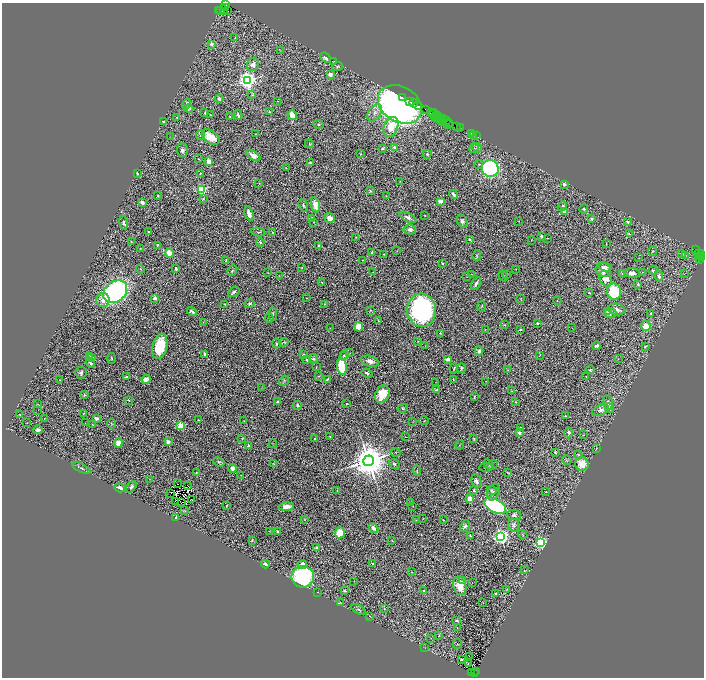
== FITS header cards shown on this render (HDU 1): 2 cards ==
NAXIS1  =                 1404
NAXIS2  =                 1351

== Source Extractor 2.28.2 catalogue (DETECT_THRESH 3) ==
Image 1404 x 1351 px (HDU 1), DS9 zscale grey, zoomed out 1/2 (1 PNG px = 2 x 2 image px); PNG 706 x 680 px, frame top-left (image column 1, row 1350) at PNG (2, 3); each listed source drawn as its Kron ellipse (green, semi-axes under 4 px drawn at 4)
Background 3.01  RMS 0.056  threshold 0.167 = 3 sigma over >= 5 px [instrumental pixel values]
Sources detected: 423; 53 cannot appear on this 1/2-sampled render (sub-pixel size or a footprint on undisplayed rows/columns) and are neither listed nor drawn; the other 370 listed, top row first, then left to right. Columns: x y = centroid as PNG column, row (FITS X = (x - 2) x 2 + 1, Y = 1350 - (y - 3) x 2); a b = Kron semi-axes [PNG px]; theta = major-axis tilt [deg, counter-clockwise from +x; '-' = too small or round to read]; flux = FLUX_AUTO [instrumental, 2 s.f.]
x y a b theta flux
225 5 2 1 - 12
226 8 3 2 - 98
224 10 4 2 - 470
219 11 4 2 - 220
221 11 3 2 - 240
227 11 4 3 - 350
235 38 3 2 - 3.9
211 44 2 2 - 100
281 51 2 2 - 3
325 58 6 4 -43 30
333 62 4 2 - 5
253 64 7 6 - 43
337 67 5 3 - 15
330 75 4 3 - 53
247 80 4 4 - 6900
252 95 3 2 - 6.3
402 97 2 1 - 140
219 99 4 3 - 35
278 101 3 2 - 6.1
410 101 3 1 - 200
414 103 4 1 - 190
186 104 5 4 - 17
400 104 23 17 -30 6000
418 106 4 3 - 380
189 109 4 4 - 34
425 109 2 1 - 70
205 112 3 2 - 13
269 112 4 3 - 12
375 113 9 6 54 55
431 113 3 1 - 140
434 114 5 1 - 200
210 115 3 3 - 11
238 115 5 2 - 29
292 115 5 3 - 140
230 116 2 2 - 4.4
437 116 2 2 - 78
435 117 4 2 - 440
439 117 2 1 - 240
177 118 4 2 - 11
442 118 3 1 - 350
440 120 2 2 - 120
446 121 4 2 - 83
164 122 3 2 - 22
442 122 3 2 - 480
448 122 3 2 - 450
319 124 5 3 - 15
448 124 2 1 - 71
456 126 3 1 - 73
391 127 10 7 67 370
460 128 2 1 - 180
472 133 3 2 - 160
255 134 2 1 - 4.6
200 135 5 2 - 11
474 136 3 1 - 63
476 136 2 1 - 140
170 137 2 1 - 2.4
211 137 10 6 -36 210
309 144 4 2 - 7.4
383 148 3 3 - 19
394 148 4 4 - 52
474 148 5 4 - 14
477 148 5 4 - 19
182 150 7 5 -88 43
361 154 3 2 - 4.4
427 154 4 4 - 14
253 156 8 4 -34 67
199 159 2 1 - 6.2
209 161 3 2 - 280
310 163 3 2 - 12
479 164 4 3 - 12
286 168 3 3 - 8.2
490 168 8 8 - 2200
137 174 3 2 - 11
200 174 3 2 - 6.3
400 181 2 1 - 3.4
259 183 3 2 - 6.2
564 184 4 3 - 28
201 189 3 3 - 1000
371 191 4 3 - 11
453 194 5 3 - 23
158 196 2 2 - 7.9
386 196 2 2 - 4.4
203 199 4 3 - 9.6
440 201 4 3 - 59
142 203 4 3 - 42
303 205 6 3 -71 17
315 205 8 4 -80 120
562 206 5 3 - 25
584 209 4 3 - 14
564 211 3 3 - 64
249 214 7 3 -71 76
425 215 2 2 - 11
408 217 9 3 -27 40
311 218 3 2 - 8.4
330 218 5 5 - 81
592 218 3 2 - 16
462 221 7 5 -59 38
518 221 2 1 - 3.4
314 222 2 2 - 4.1
628 222 4 3 - 22
123 223 7 3 -78 26
410 230 6 5 - 50
148 232 2 1 - 6.6
258 232 7 3 -11 15
273 233 3 3 - 18
629 234 3 2 - 9.8
542 236 4 3 - 27
356 237 3 2 - 4.7
547 238 2 1 - 3.4
470 239 3 2 - 15
531 240 3 2 - 4
131 241 3 2 - 5.5
260 242 4 4 - 14
606 244 2 1 - 5.3
157 245 3 2 - 8.3
319 246 2 2 - 48
141 249 3 1 - 4.6
695 250 2 1 - 710
397 251 2 1 - 3.1
653 251 4 3 - 12
372 252 4 3 - 11
169 253 4 3 - 210
384 254 2 1 - 4.3
681 254 2 1 - 30
698 254 2 1 - 88
701 254 4 3 - 410
477 255 5 3 - 14
686 255 2 2 - 3.4
698 256 3 1 - 210
639 258 2 1 - 7.8
701 258 2 1 - 130
699 259 4 2 - 310
226 260 4 3 - 15
362 260 2 2 - 6.5
442 263 2 2 - 9.2
302 267 3 2 - 8.9
605 267 6 3 -12 32
140 269 5 2 - 6.4
176 269 3 2 - 33
516 269 2 2 - 3.8
232 270 6 4 50 13
603 270 8 7 - 93
653 270 4 3 - 10
268 272 2 1 - 3.1
373 272 2 1 - 2.9
642 272 2 2 - 4.3
632 273 7 4 1 76
471 274 2 1 - 3.8
507 274 3 2 - 6.3
622 274 3 2 - 5.4
684 274 2 2 - 6.9
279 275 3 2 - 6.1
467 276 2 1 - 3.7
503 276 6 3 -72 14
659 276 5 3 - 46
605 279 8 5 -64 130
322 282 2 2 - 4.1
476 283 7 3 60 29
638 284 3 3 - 16
115 292 13 10 39 2400
234 292 6 3 37 32
614 292 8 7 - 490
589 293 3 2 - 9.3
155 298 2 2 - 130
306 298 2 1 - 3.9
521 298 3 3 - 7.7
103 300 7 6 - 83
557 300 2 1 - 3.9
225 304 3 2 - 8.2
249 304 5 4 - 20
324 304 3 2 - 6.1
482 306 5 2 - 6.5
617 309 9 5 -11 46
371 310 3 2 - 6.9
422 310 17 14 -85 2000
192 311 5 3 - 46
607 312 4 3 - 19
610 313 6 4 1 19
273 314 7 3 -88 23
651 314 3 2 - 11
269 318 5 3 - 10
378 321 3 2 - 5.7
203 322 3 2 - 6.2
537 323 2 2 - 17
505 325 4 3 - 11
646 326 5 5 - 140
359 327 5 4 - 150
330 328 3 2 - 3.3
572 328 2 1 - 3
485 330 2 2 - 2.8
520 330 4 2 - 11
440 333 3 2 - 5.1
418 341 3 2 - 6.6
284 342 5 3 - 14
276 343 5 3 - 12
160 346 12 7 75 420
425 346 2 1 - 3
596 346 4 3 - 35
645 346 4 3 - 13
479 351 4 4 - 42
350 353 2 2 - 4.4
205 354 3 3 - 30
303 355 3 2 - 7.3
344 355 5 4 - 24
540 355 2 1 - 3.5
89 356 2 2 - 8.4
92 358 2 2 - 5.8
111 358 5 3 - 13
313 359 4 3 - 21
448 359 3 2 - 68
618 359 3 2 - 4.7
307 360 2 2 - 17
370 361 9 5 -15 62
90 363 5 2 - 21
342 366 9 5 -81 500
316 367 4 2 - 5.8
454 368 5 3 - 13
461 368 5 3 - 12
508 370 4 3 - 8.9
590 370 4 3 - 10
81 373 6 5 - 24
367 373 6 3 -20 20
319 376 3 2 - 7
586 376 2 1 - 5.5
127 377 3 2 - 23
146 379 5 3 - 66
327 379 3 2 - 8.4
453 379 2 1 - 5.8
60 380 2 2 - 3.5
284 381 6 3 51 11
486 381 2 1 - 2.5
436 382 2 2 - 3.4
261 388 2 2 - 4
437 390 4 3 - 24
511 391 2 1 - 4.3
382 394 9 6 63 230
84 395 4 3 - 10
474 397 4 2 - 10
129 400 4 2 - 10
277 402 2 2 - 10
515 402 3 3 - 11
347 403 2 2 - 6.5
608 403 8 4 -77 25
37 404 3 2 - 4.2
298 405 4 3 - 20
403 408 5 4 - 14
609 408 5 4 - 30
37 410 2 1 - 33
600 410 9 5 22 44
84 413 3 2 - 7.4
20 415 3 2 - 8.7
565 416 3 2 - 11
97 418 4 3 - 44
44 419 2 2 - 3.5
198 420 2 2 - 8.9
244 421 2 2 - 4.9
424 421 4 1 - 4.4
413 422 2 1 - 2.1
27 423 2 1 - 3.7
85 423 2 1 - 13
112 424 5 4 - 13
93 425 3 2 - 6.1
181 426 3 3 - 520
520 428 4 3 - 8.9
38 430 4 3 - 35
569 432 5 3 - 20
519 433 3 3 - 34
583 435 3 2 - 4.4
330 436 4 3 - 8.3
406 437 2 1 - 3.8
242 438 3 2 - 5.6
315 439 4 3 - 9.4
474 439 2 2 - 13
168 442 2 2 - 180
118 443 5 4 - 130
273 444 4 1 - 3.4
248 445 2 2 - 46
460 445 5 2 - 7.3
596 448 3 2 - 5.3
395 452 5 2 - 7.2
555 452 4 3 - 9.5
578 454 4 2 - 7.4
567 460 5 4 - 12
368 461 5 5 - 38000
219 462 6 4 -23 18
274 464 4 3 - 11
394 464 6 4 -39 18
489 464 6 4 -45 22
582 464 7 7 - 180
493 465 5 3 - 9.2
81 468 10 3 -27 21
232 468 4 4 - 53
486 468 6 3 3 17
417 470 5 2 - 9.1
196 472 3 2 - 4.8
507 472 4 2 - 7.1
241 475 2 2 - 4.4
150 479 2 1 - 3.4
476 481 7 5 -76 31
177 484 2 1 - 1.5
187 486 2 1 - 1.8
131 487 6 4 49 25
120 488 6 3 -20 60
337 490 2 2 - 4.6
492 490 5 4 - 16
474 491 4 3 - 17
546 491 3 1 - 4.4
493 492 8 6 66 39
170 493 2 1 - 5.2
191 499 2 1 - 1.2
470 499 4 4 - 130
175 501 2 1 - 2
181 503 3 1 - 5.4
411 503 3 2 - 4.6
226 505 2 2 - 12
413 506 3 2 - 5.5
495 506 12 6 -29 1300
287 507 7 4 2 66
185 511 3 2 - 4.7
514 515 7 5 -6 27
176 518 4 3 - 16
304 519 4 3 - 8.4
423 519 2 1 - 3.4
416 520 3 3 - 5.6
443 520 2 2 - 6.1
514 525 7 5 -78 30
465 526 6 4 61 28
374 528 5 3 - 36
269 531 3 2 - 5.3
278 531 3 3 - 16
340 533 5 5 - 170
523 534 5 4 - 13
470 536 2 1 - 6.1
501 537 4 4 - 5100
252 540 4 3 - 10
392 540 3 2 - 6.6
540 543 3 3 - 2400
316 548 2 2 - 64
265 564 4 3 - 25
373 564 3 3 - 14
302 565 5 4 - 83
525 570 4 2 - 11
411 572 3 2 - 4.4
303 577 11 10 - 1300
354 581 3 2 - 3.9
463 581 2 2 - 200
472 582 2 1 - 5.3
460 586 9 6 -74 170
507 589 3 1 - 4.2
424 590 2 2 - 15
345 591 4 2 - 14
318 592 2 2 - 3.8
495 593 2 2 - 10
340 603 3 2 - 4.7
483 603 2 2 - 3.3
358 609 8 3 -30 14
384 609 3 2 - 6.4
370 616 3 2 - 4.5
457 620 3 3 - 14
457 628 2 1 - 2.6
439 635 3 2 - 6
431 638 2 1 - 2.9
457 644 5 3 - 8.9
424 648 3 1 - 3.7
469 656 2 1 - 53
461 660 3 2 - 12
468 663 2 1 - 2.6
475 671 2 1 - 80
472 672 2 1 - 120
474 672 2 1 - 94
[53 sub-pixel or undisplayed-footprint detections neither listed nor drawn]